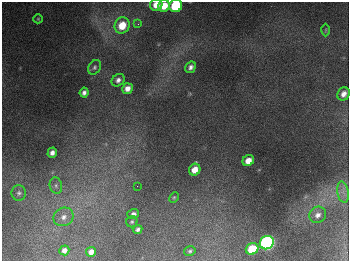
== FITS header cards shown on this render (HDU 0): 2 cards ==
NAXIS1  =                  347
NAXIS2  =                  259

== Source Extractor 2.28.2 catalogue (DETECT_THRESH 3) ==
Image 347 x 259 px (HDU 0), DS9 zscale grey, 1 PNG px = 1 image px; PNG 351 x 263 px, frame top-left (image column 1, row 259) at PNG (2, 2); each listed source drawn as its Kron ellipse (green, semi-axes under 4 px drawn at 4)
Background 674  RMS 50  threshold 150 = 3 sigma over >= 5 px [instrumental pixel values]
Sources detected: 31; all 31 listed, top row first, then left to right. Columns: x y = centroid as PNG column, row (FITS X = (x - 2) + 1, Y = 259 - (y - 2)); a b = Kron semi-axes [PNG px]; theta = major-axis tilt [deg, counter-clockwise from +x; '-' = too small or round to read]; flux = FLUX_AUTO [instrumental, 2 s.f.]
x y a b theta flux
156 5 6 6 - 4.2e+04
164 6 6 5 - 6.5e+04
176 6 6 6 - 2.6e+05
38 19 5 4 - 3.9e+03
138 24 3 3 - 4.4e+03
122 25 8 7 - 8.1e+04
326 30 6 4 89 3.7e+03
94 67 8 6 59 8.6e+03
190 67 6 5 - 1.3e+04
118 80 7 5 41 1.3e+04
127 89 5 5 - 2.3e+04
84 93 5 4 - 1.2e+04
344 94 7 6 - 2.0e+04
52 153 5 4 - 1.6e+04
248 161 6 5 - 3.4e+04
195 170 6 5 - 4.0e+04
56 186 8 6 -75 1.1e+04
137 186 2 2 - 1.4e+03
343 192 11 5 -80 1.9e+04
19 193 7 7 - 1.0e+04
174 197 6 4 62 3.8e+03
133 214 6 5 - 1.3e+04
318 215 9 8 - 1.8e+04
63 217 10 9 - 2.3e+04
132 222 6 5 - 5.6e+03
138 229 4 4 - 9.9e+03
267 243 7 6 - 1.1e+06
252 249 6 5 - 1.2e+05
64 250 5 5 - 1.8e+04
190 251 6 4 15 5.8e+03
91 252 5 5 - 1.9e+04
At the frame edge (FLAGS 8, measured only in part): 2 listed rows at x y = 156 5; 176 6